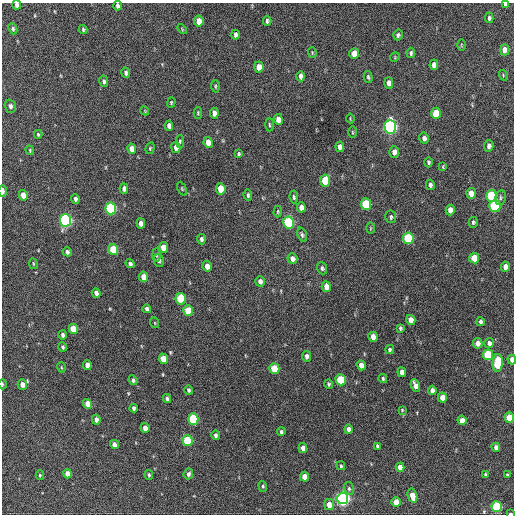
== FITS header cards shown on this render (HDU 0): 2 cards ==
NAXIS1  =                  512 / Axis length
NAXIS2  =                  512 / Axis length

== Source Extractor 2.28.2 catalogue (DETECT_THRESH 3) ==
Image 512 x 512 px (HDU 0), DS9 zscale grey, 1 PNG px = 1 image px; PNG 516 x 516 px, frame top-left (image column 1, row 512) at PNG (2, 3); each listed source drawn as its Kron ellipse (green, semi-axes under 4 px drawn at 4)
Background 210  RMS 14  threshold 43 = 3 sigma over >= 5 px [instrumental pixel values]
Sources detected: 164; all 164 listed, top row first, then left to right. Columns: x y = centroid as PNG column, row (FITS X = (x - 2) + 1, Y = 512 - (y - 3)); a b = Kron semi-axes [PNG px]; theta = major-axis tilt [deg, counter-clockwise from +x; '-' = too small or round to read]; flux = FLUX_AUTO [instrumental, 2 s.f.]
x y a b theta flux
505 4 4 3 - 2500
17 5 4 4 - 3300
117 6 5 3 - 2500
489 18 5 4 - 2400
199 21 5 4 - 11000
267 21 4 3 - 2000
13 29 5 4 - 1800
83 29 4 3 - 1200
182 29 6 3 -48 930
235 35 5 4 - 3100
398 35 5 4 - 2300
461 45 6 4 -89 950
505 50 5 4 - 8200
312 52 5 4 - 1000
354 53 5 5 - 14000
411 53 5 4 - 1900
395 57 5 4 - 950
434 65 5 4 - 5800
259 67 5 4 - 9200
126 73 5 4 - 2400
503 75 5 3 - 940
301 76 5 4 - 4400
368 77 6 3 -75 1600
104 81 6 4 -78 2200
389 83 5 4 - 5200
215 86 6 3 -86 1300
171 102 5 4 - 1100
10 106 7 5 -72 3100
145 111 4 3 - 830
198 113 6 4 90 1200
214 113 5 4 - 5400
436 113 6 5 - 24000
350 118 5 3 - 860
278 119 5 4 - 8300
269 125 7 3 -88 1200
169 126 5 4 - 4400
390 127 7 5 -89 290000
352 132 5 3 - 1100
38 134 4 3 - 1200
424 138 5 4 - 3300
180 141 6 4 88 1600
208 142 5 4 - 9100
489 146 6 4 85 3400
176 147 5 4 - 4400
340 147 5 4 - 6000
150 148 6 4 70 1300
132 149 5 4 - 7800
30 150 5 3 - 1100
394 152 6 5 - 5200
239 154 4 3 - 1300
428 162 5 4 - 1700
442 167 3 3 - 2900
325 181 6 5 - 32000
430 185 5 4 - 3000
124 188 5 4 - 4300
182 189 7 4 -64 1200
221 189 6 4 -82 19000
3 191 5 3 - 5100
471 193 5 4 - 8000
23 195 5 4 - 10000
248 195 6 3 -84 1800
491 196 6 5 - 60000
294 197 6 4 -83 1600
500 198 7 5 77 2200
75 199 5 3 - 2400
366 204 6 5 - 49000
495 206 6 5 - 80000
301 207 5 4 - 5500
111 208 6 5 - 130000
450 210 5 4 - 7100
278 211 6 4 88 1200
391 217 6 5 - 2000
65 220 6 5 - 220000
288 222 6 5 - 90000
473 222 5 4 - 1800
141 223 5 4 - 4500
370 228 6 3 89 920
302 235 7 4 -71 2000
408 238 6 5 - 72000
201 239 5 4 - 2600
163 248 5 4 - 11000
113 249 6 5 - 36000
67 252 5 4 - 2800
156 255 7 4 -88 1600
474 258 5 5 - 19000
292 259 5 5 - 5400
159 260 6 5 - 2900
33 264 5 2 - 930
130 264 5 4 - 2400
207 266 5 4 - 6300
505 267 5 4 - 6600
322 268 6 5 - 1900
143 277 5 4 - 9200
260 281 5 5 - 4100
326 287 5 4 - 9500
96 293 5 4 - 4100
181 299 6 5 - 39000
147 309 4 3 - 2800
188 311 5 5 - 27000
411 320 5 4 - 8800
480 322 4 3 - 2300
155 323 5 3 - 920
400 328 4 3 - 1500
73 329 5 4 - 18000
63 335 4 3 - 2500
373 337 5 4 - 8600
478 343 5 4 - 6700
489 343 5 5 - 3900
63 347 4 4 - 1600
390 349 4 4 - 1600
488 355 5 5 - 53000
307 356 5 4 - 3500
163 359 5 4 - 19000
512 360 5 3 - 5200
498 363 9 5 86 58000
87 365 5 4 - 5700
361 365 5 4 - 6900
61 367 5 3 - 900
274 369 5 5 - 27000
402 372 5 4 - 6800
383 378 4 4 - 1500
133 380 5 4 - 2100
341 380 5 5 - 41000
2 384 5 2 - 1500
22 384 5 4 - 7400
329 384 5 4 - 1500
415 386 7 4 -68 6500
188 390 4 3 - 1800
432 390 4 4 - 4500
167 398 4 3 - 2200
442 398 5 4 - 11000
88 404 5 4 - 11000
134 408 4 3 - 2500
402 410 4 4 - 820
509 417 5 4 - 19000
193 419 5 5 - 80000
96 420 5 4 - 4400
462 420 4 4 - 7500
145 428 5 4 - 5900
349 429 4 4 - 3600
281 432 4 3 - 1500
216 435 5 4 - 2400
187 440 5 5 - 59000
114 444 4 4 - 4900
377 446 4 3 - 1500
496 447 4 4 - 4900
303 448 5 4 - 6900
341 466 4 3 - 1300
400 467 4 4 - 8100
67 474 4 4 - 10000
188 474 5 4 - 2800
485 474 3 3 - 1100
40 475 5 4 - 1300
149 475 5 4 - 1600
507 475 3 2 - 830
305 477 5 4 - 12000
263 486 5 4 - 1300
349 489 6 5 - 1900
412 496 7 4 -75 12000
343 498 6 5 - 330000
396 502 5 4 - 17000
329 505 5 5 - 9700
497 507 5 5 - 75000
510 513 4 2 - 1700
At the frame edge (FLAGS 8, measured only in part): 8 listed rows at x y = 505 4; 17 5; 117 6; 3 191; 512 360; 2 384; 509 417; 510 513